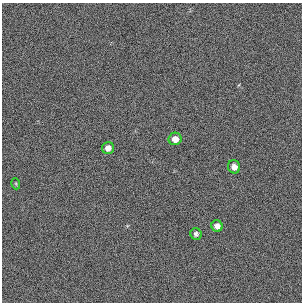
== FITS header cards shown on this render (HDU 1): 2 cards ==
NAXIS1  =                  300 / length of original image axis
NAXIS2  =                  300 / length of original image axis

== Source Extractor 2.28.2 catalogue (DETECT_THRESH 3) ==
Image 300 x 300 px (HDU 1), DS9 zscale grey, 1 PNG px = 1 image px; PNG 304 x 304 px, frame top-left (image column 1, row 300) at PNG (2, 3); each listed source drawn as its Kron ellipse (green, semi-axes under 4 px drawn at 4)
Background 384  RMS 67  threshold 200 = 3 sigma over >= 5 px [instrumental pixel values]
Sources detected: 6; all 6 listed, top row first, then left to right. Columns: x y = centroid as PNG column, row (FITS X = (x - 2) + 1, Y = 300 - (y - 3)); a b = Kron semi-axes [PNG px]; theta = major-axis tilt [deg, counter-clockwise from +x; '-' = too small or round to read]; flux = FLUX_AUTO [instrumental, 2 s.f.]
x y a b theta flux
175 139 6 6 - 33000
108 148 6 6 - 25000
234 167 6 6 - 27000
16 184 5 3 - 4600
217 226 6 5 - 26000
196 234 6 5 - 12000